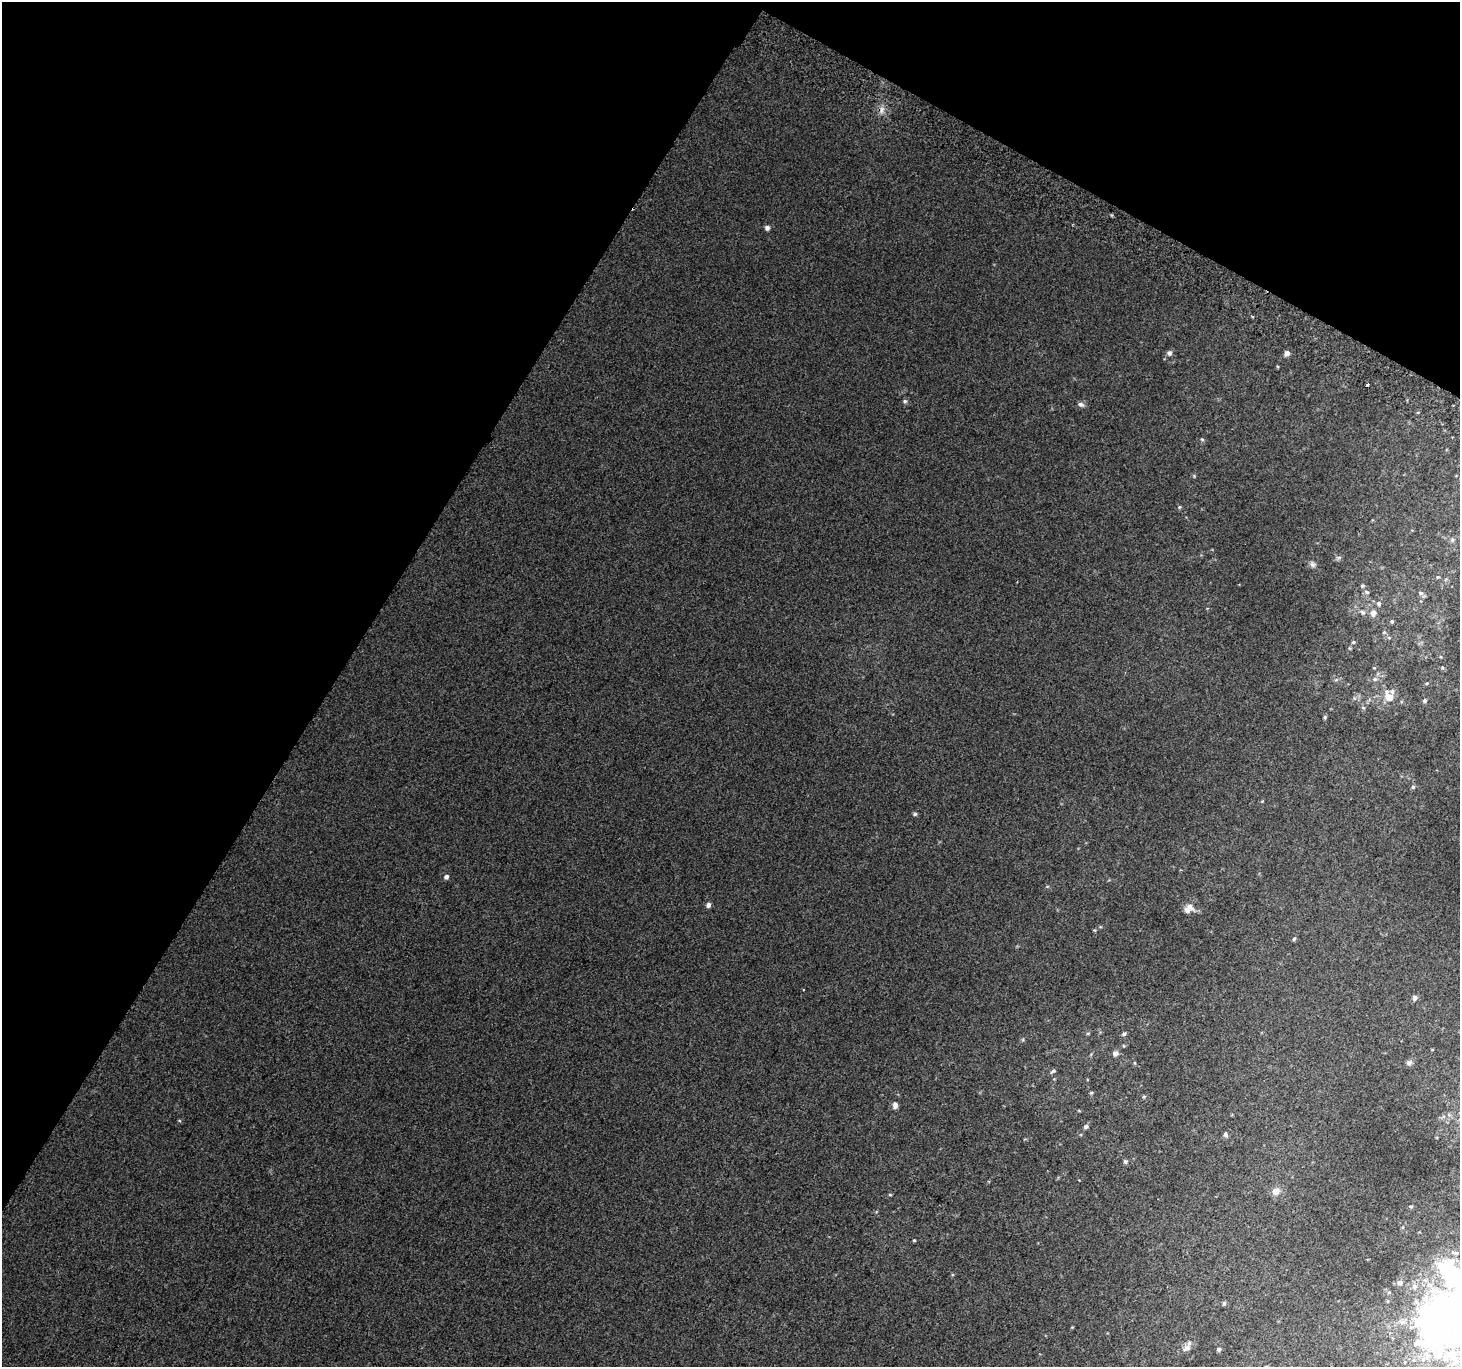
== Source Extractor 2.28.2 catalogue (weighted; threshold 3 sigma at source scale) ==
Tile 2 of 4 x 4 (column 2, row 1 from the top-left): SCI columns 1490-2947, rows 4397-5761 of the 5888 x 5996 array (HDU 1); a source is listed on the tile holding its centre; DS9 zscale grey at full resolution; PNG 1462 x 1369 px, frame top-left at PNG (2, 2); no overlay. Shown black and unused: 30% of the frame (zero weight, under 2 of 3 exposures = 2% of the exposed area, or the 3 px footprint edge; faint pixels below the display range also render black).
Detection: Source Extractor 2.28.2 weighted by HDU 2 'WHT'; one run over the whole footprint, this tile lists its part. Background 0.00704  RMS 0.007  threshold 0.0315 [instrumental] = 3 sigma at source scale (4.5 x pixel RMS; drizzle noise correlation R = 1.50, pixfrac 1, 0.0396/0.0396 arcsec/px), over >= 5 px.
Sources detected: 67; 4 inside a brighter object's white glare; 1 cosmic-ray / hot-pixel residue — not listed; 4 inside a brighter listed object's ellipse — not listed separately; the other 58 listed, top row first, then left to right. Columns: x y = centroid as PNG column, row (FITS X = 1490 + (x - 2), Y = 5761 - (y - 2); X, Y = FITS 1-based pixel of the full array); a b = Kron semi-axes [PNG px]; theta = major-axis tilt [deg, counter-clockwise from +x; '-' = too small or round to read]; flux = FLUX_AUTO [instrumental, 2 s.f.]
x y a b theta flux
882 110 11 5 73 3.4
767 228 6 6 - 2.1
1169 353 6 6 - 2.4
1287 353 6 5 - 3.2
905 401 6 5 - 1.3
1081 404 9 6 -19 2.3
1202 439 5 4 - 0.86
1179 507 5 4 - 0.86
1452 540 7 5 -70 1.6
1339 557 9 4 0 1.3
1313 564 9 7 -45 2.2
1438 577 5 3 - 0.7
1362 586 5 4 - 0.96
1367 592 5 4 - 1.1
1421 593 7 5 -16 1.6
1379 603 7 4 83 1.3
1363 612 8 5 -47 1.8
1373 613 8 6 74 3.6
1392 622 5 4 - 0.97
1384 632 5 4 - 0.9
1353 642 5 4 - 0.95
1442 667 6 4 0 0.89
1375 679 7 5 -19 1.8
1426 683 5 4 - 0.89
1389 697 14 12 -33 9.4
1425 701 6 6 - 1.5
1363 708 6 5 - 1.2
1325 717 6 4 -84 1
1413 787 5 5 - 1.4
915 814 5 5 - 1.3
446 877 6 5 - 2.1
708 905 6 5 - 2.4
1189 906 17 8 -47 4.8
1294 939 5 4 - 0.98
1414 998 6 6 - 2.5
1088 1033 6 3 1 0.76
1124 1034 6 5 - 1.4
1115 1053 7 6 - 2.9
1409 1062 9 7 53 2.1
1135 1063 5 3 - 0.66
1053 1071 8 5 21 1.3
1091 1093 5 4 - 0.79
1144 1097 6 4 2 0.84
895 1105 6 5 - 4.3
1449 1115 6 4 -18 1.3
1085 1127 5 5 - 1.8
1225 1135 6 6 - 1.7
1125 1162 5 5 - 1.4
1276 1191 9 8 - 5.3
890 1195 5 3 - 0.67
914 1240 4 3 - 0.67
1450 1272 77 27 -60 120
1400 1283 7 6 - 2.7
1414 1286 8 7 - 3.1
1224 1303 6 4 73 1.3
1434 1326 46 27 -24 200
1187 1348 12 8 33 3.7
1219 1349 5 4 - 1.7
Isophote crosses this tile's border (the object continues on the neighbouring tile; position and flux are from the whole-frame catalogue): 2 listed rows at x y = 1450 1272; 1434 1326